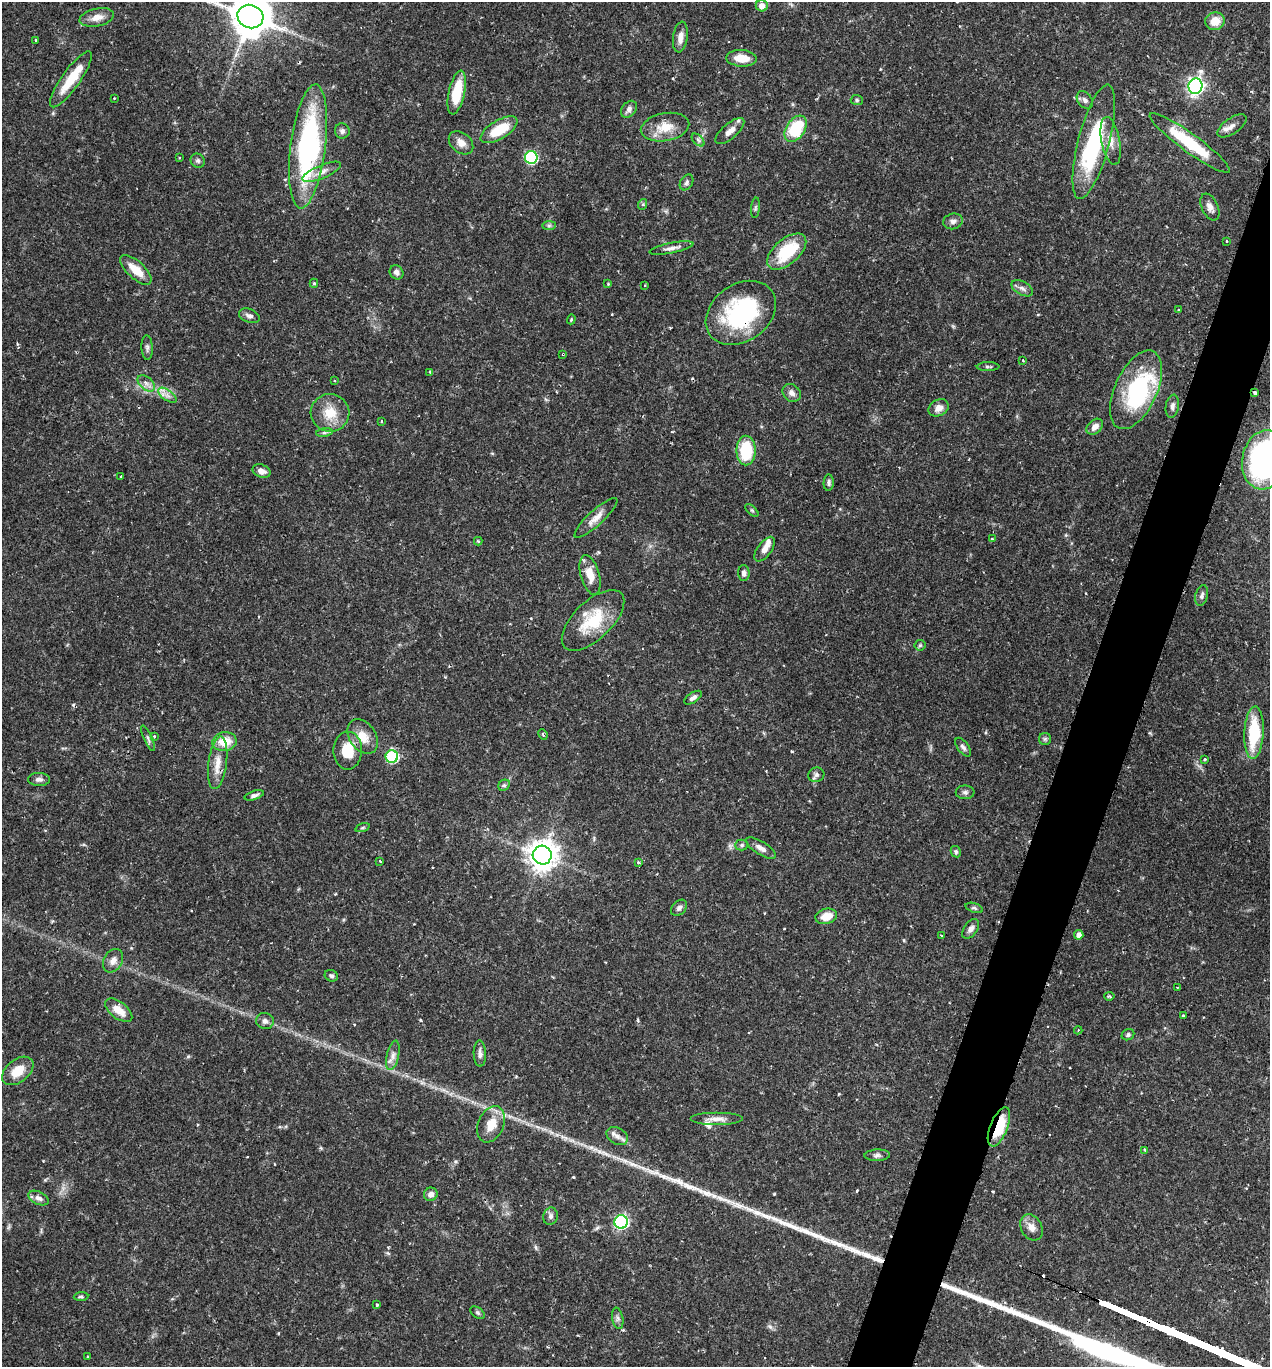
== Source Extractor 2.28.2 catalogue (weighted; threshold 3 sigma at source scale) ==
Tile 10 of 4 x 4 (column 2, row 3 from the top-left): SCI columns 1411-2678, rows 1374-2738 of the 5488 x 5474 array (HDU 1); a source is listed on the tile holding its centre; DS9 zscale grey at full resolution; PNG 1272 x 1369 px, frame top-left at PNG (2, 2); each listed source drawn as its Kron ellipse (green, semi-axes under 4 px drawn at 4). Shown black and unused: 4% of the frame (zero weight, under 2 of 3 exposures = <1% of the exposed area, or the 3 px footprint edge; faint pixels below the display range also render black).
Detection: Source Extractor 2.28.2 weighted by HDU 2 'WHT'; one run over the whole footprint, this tile lists its part. Background 0.12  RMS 0.0034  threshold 0.0152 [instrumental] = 3 sigma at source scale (4.5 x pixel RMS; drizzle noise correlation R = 1.50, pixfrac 1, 0.05/0.05 arcsec/px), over >= 5 px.
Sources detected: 154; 2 inside a brighter object's white glare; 3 cosmic-ray / hot-pixel residue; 3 long thin detections or spike segments (spike, bleed or trail) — neither listed nor drawn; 6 inside a brighter listed object's ellipse — not listed separately; the other 140 listed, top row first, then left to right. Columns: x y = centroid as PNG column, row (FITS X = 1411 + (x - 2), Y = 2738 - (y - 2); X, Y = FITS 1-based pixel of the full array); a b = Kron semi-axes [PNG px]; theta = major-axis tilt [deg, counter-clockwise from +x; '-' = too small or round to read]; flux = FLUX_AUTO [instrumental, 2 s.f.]
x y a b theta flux
762 6 6 5 - 2.8
250 16 13 11 -23 1100
97 17 17 9 12 3.4
1215 21 9 9 - 5
680 37 15 7 82 2.6
36 40 3 3 - 0.65
741 58 15 8 -3 5.3
71 79 33 9 55 9.8
1195 86 8 7 - 120
457 92 22 8 78 11
114 98 2 2 - 0.28
857 100 6 5 - 0.58
1085 100 10 7 -51 1.2
629 109 9 7 50 1.5
1232 126 17 7 35 2.3
665 127 24 14 10 7
796 129 14 9 56 18
499 130 21 9 31 11
342 131 8 7 - 1.1
730 131 18 7 41 2.8
698 140 8 4 -45 0.81
1111 141 24 9 -79 4
1094 142 59 15 75 35
461 143 14 10 -40 2.8
1190 143 49 9 -36 20
308 146 62 17 83 68
531 157 6 6 - 39
179 158 3 2 - 0.39
198 161 7 6 - 0.92
322 172 21 6 23 2.8
687 182 8 6 59 0.91
643 204 5 3 - 0.43
1210 207 14 8 -65 2.2
755 208 10 4 85 0.67
953 221 10 7 14 1.4
549 226 7 4 0 0.65
1226 241 3 2 - 0.35
671 248 22 5 11 1.9
787 252 23 12 41 16
136 270 19 8 -43 5.7
396 272 7 6 - 1.3
314 283 4 4 - 0.51
608 284 4 4 - 0.31
645 285 3 2 - 0.26
1022 288 12 6 -29 1.5
1179 310 3 3 - 0.44
741 313 38 28 35 39
249 316 11 6 -20 1.4
571 319 5 4 - 0.41
147 348 12 5 -87 1.1
563 354 3 2 - 0.29
1023 360 3 3 - 0.27
988 367 11 4 1 0.76
430 372 4 3 - 0.38
334 380 3 2 - 0.32
146 383 10 6 -41 1.6
1136 390 42 21 66 31
792 393 10 8 -43 1.7
1255 393 4 3 - 1.6
167 395 10 5 -35 1.6
1172 406 12 6 81 1.4
939 408 10 8 27 2.3
330 413 19 19 - 7.5
382 421 4 2 - 0.33
1095 427 9 6 42 2.3
324 432 8 4 9 0.73
746 450 15 9 -90 17
1265 460 30 22 78 80
261 471 9 6 -23 1.9
121 476 3 2 - 0.29
829 483 8 5 87 0.9
752 510 8 3 -44 0.47
596 518 28 7 43 3.4
992 539 3 2 - 0.41
478 541 4 4 - 0.34
765 549 14 7 54 2.5
744 573 7 6 - 1.1
590 575 20 9 -75 5.2
1202 595 10 6 75 1.1
593 620 39 19 44 15
920 645 5 5 - 0.6
693 698 10 5 33 1.3
1254 733 26 9 87 19
543 735 5 3 - 0.47
154 736 3 3 - 0.47
363 737 19 13 -56 5.4
148 738 14 3 -66 0.84
1045 739 6 6 - 0.69
224 742 12 9 9 6.3
963 747 11 5 -54 1.1
348 751 19 14 90 8.5
392 757 6 6 - 31
1205 759 3 3 - 0.5
218 763 26 9 83 4.6
816 775 8 7 - 1.1
39 779 11 6 0 1.4
504 785 6 5 - 0.69
965 792 9 7 -1 1.1
254 795 10 4 19 1.1
362 828 7 3 19 0.48
742 845 6 5 - 0.67
761 848 17 6 -32 2.1
956 852 6 5 - 0.62
542 855 9 9 - 500
380 861 4 3 - 0.32
638 862 3 3 - 0.73
679 908 9 6 45 1.2
974 908 9 4 -18 0.68
826 916 11 7 14 4.6
971 929 11 6 55 1.6
941 935 3 2 - 0.25
1079 935 5 4 - 1.5
113 961 12 9 59 2.2
331 976 7 5 -26 0.78
1177 987 2 2 - 0.24
1109 996 5 3 - 0.46
119 1010 16 8 -38 4.6
1183 1016 3 3 - 0.48
265 1021 9 8 - 1.4
1078 1030 4 3 - 0.29
1128 1035 6 5 - 0.69
480 1054 13 6 -89 1.4
393 1055 15 6 77 2
18 1071 18 11 39 6.6
716 1119 26 6 0 3
491 1124 19 12 66 6.5
999 1127 21 8 68 12
617 1136 11 8 -29 2
1145 1150 4 3 - 0.47
877 1155 13 5 3 1.1
431 1194 7 6 - 1.8
38 1198 11 6 -25 1.6
550 1216 9 7 77 1.3
621 1222 7 6 - 63
1031 1227 14 10 -60 2.9
81 1297 7 4 4 0.66
377 1305 4 3 - 0.41
477 1313 8 5 -38 0.66
618 1318 11 5 -80 1.1
88 1356 3 2 - 0.41
Overlapping masked pixels (flux is a lower limit): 5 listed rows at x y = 741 313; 563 354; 1255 393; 218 763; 999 1127
Isophote crosses this tile's border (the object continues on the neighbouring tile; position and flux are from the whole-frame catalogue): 2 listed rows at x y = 250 16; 1265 460